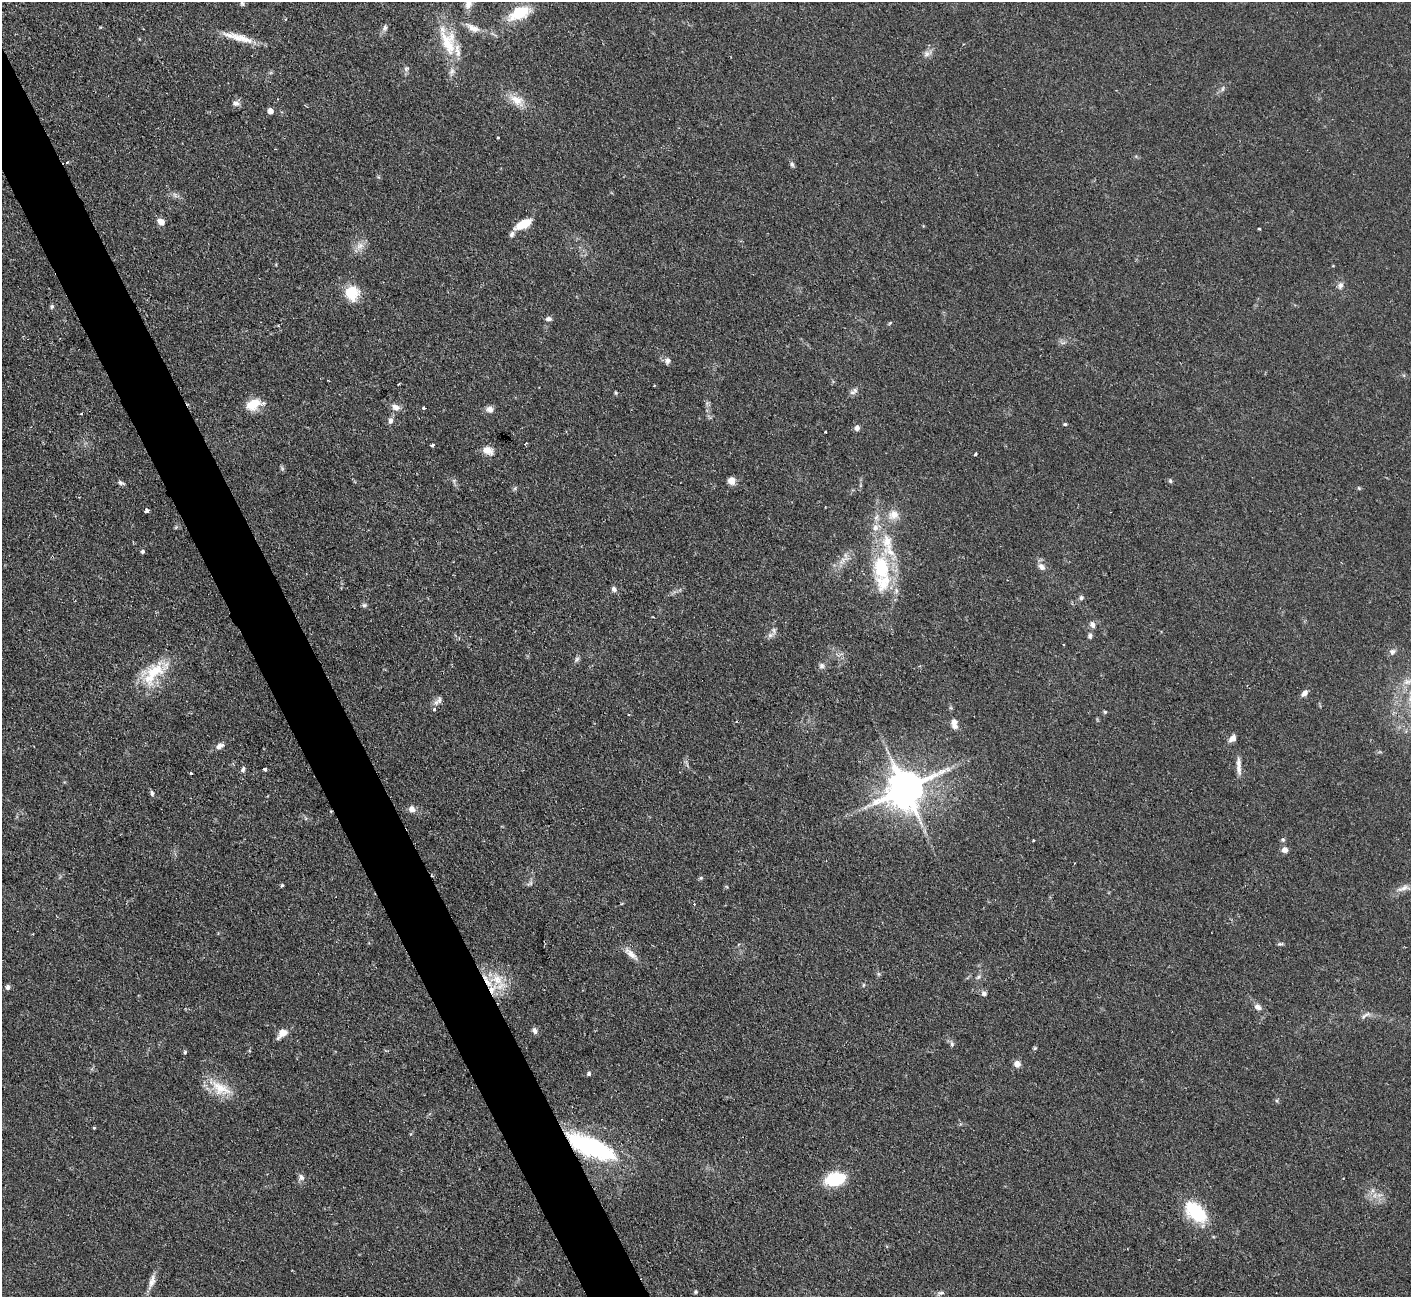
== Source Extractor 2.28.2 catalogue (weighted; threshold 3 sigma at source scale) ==
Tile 11 of 4 x 4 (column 3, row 3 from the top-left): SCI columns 2818-4226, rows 1583-2877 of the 5636 x 5623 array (HDU 1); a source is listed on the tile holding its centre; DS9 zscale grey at full resolution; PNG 1413 x 1299 px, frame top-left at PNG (2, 2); no overlay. Shown black and unused: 4% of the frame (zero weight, under 2 of 3 exposures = <1% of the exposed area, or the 3 px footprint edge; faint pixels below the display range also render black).
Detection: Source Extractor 2.28.2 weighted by HDU 2 'WHT'; one run over the whole footprint, this tile lists its part. Background 0.0825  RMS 0.0058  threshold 0.026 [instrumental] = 3 sigma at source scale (4.5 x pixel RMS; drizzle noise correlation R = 1.50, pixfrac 1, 0.05/0.05 arcsec/px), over >= 5 px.
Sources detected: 125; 1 too faint to see at this stretch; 1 cosmic-ray / hot-pixel residue — not listed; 11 inside a brighter listed object's ellipse — not listed separately; the other 112 listed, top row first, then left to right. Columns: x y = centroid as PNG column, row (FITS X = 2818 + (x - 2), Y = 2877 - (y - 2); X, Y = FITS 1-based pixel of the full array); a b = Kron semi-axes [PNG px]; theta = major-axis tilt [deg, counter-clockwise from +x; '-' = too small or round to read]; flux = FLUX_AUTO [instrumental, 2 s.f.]
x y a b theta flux
242 3 6 5 - 0.97
468 4 15 9 72 4.9
519 13 30 15 24 19
385 28 8 6 60 1.9
473 28 22 9 -27 6.1
241 38 37 9 -16 11
448 43 40 21 -76 25
927 53 13 8 26 3
406 69 9 7 57 1.7
1223 89 8 4 81 1.1
517 100 24 12 -33 9.1
236 103 10 7 -18 2.4
270 111 6 5 - 2.7
498 137 3 2 - 0.78
67 162 6 4 44 1.7
792 164 6 5 - 1.3
175 195 8 4 -54 1.5
161 222 8 7 - 4.1
523 224 18 8 26 12
1259 229 3 3 - 0.97
360 246 13 9 31 4.5
1340 285 10 7 70 2.3
352 293 13 12 - 19
52 307 6 5 - 1
548 319 8 5 0 1.9
668 361 8 7 - 2
853 392 8 6 1 2
616 393 6 4 -89 0.67
253 404 18 12 31 11
395 407 13 8 -27 3.6
424 408 3 3 - 1.4
490 409 10 7 -4 3.1
390 421 9 7 89 2.2
1065 424 5 4 - 0.75
857 428 6 5 - 2.5
825 431 3 3 - 1.2
526 443 4 2 - 0.49
432 445 3 3 - 1.6
488 450 15 10 -27 5.4
976 454 3 3 - 1.1
282 468 7 4 -46 0.97
732 480 7 7 - 5.3
1170 481 6 4 -69 0.95
121 483 9 5 -26 1.5
1359 488 5 4 - 0.75
147 510 4 3 - 6.7
894 515 15 13 31 6.8
176 527 6 4 71 0.72
875 527 11 9 80 4.2
142 551 5 5 - 0.98
842 561 15 6 52 4.5
1041 567 11 7 -45 3.2
881 568 35 22 88 38
614 589 7 6 - 1.9
1081 598 6 5 - 1.6
364 605 7 5 9 1.2
1092 624 10 7 -64 2.3
770 635 10 6 18 2.1
1090 636 7 6 - 1.5
1392 652 9 7 27 2.2
577 659 9 6 52 1.5
822 666 8 7 - 1.9
154 672 46 21 41 25
1304 693 9 6 49 2.9
439 700 13 7 52 2.6
1105 712 5 4 - 0.74
629 714 3 3 - 1
954 725 9 8 - 3.1
1232 738 9 7 44 3.3
219 746 10 7 27 3.1
1239 764 18 7 -89 4.3
243 769 8 5 67 1.5
265 769 4 3 - 1.1
191 773 3 3 - 2.1
905 789 12 10 33 1800
152 793 7 5 -80 1.4
412 809 8 8 - 3.1
1033 840 3 3 - 0.52
1283 840 6 5 - 1.1
1285 850 7 6 - 3.2
701 878 5 5 - 0.85
530 883 9 5 33 1.5
282 885 5 4 - 0.77
1403 888 20 6 18 3.9
1280 944 7 4 8 1
631 954 24 8 -42 5.2
878 974 7 4 -90 0.92
978 977 8 5 49 1.5
497 979 22 17 -3 15
863 985 5 3 - 0.64
8 987 6 6 - 1.8
984 993 7 6 - 2
1258 1007 9 6 -27 2.9
1366 1015 17 6 30 2.5
535 1031 9 5 -74 1.8
282 1033 14 8 44 5.8
952 1044 9 5 -81 1.5
1035 1048 6 4 47 0.82
185 1052 5 4 - 0.89
1017 1064 8 8 - 3.4
589 1073 6 5 - 1.1
221 1088 32 17 -28 16
1277 1101 6 4 -71 0.78
94 1128 4 3 - 0.61
590 1147 61 20 -24 74
301 1177 9 8 - 2.3
835 1179 16 11 13 30
1373 1190 7 4 72 1.4
1196 1212 31 18 -46 28
152 1281 22 7 73 4.8
696 1292 5 5 - 0.82
941 1293 10 5 9 1.6
Overlapping masked pixels (flux is a lower limit): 1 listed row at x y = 590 1147
Isophote crosses this tile's border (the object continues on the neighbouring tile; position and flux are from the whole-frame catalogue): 1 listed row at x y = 468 4